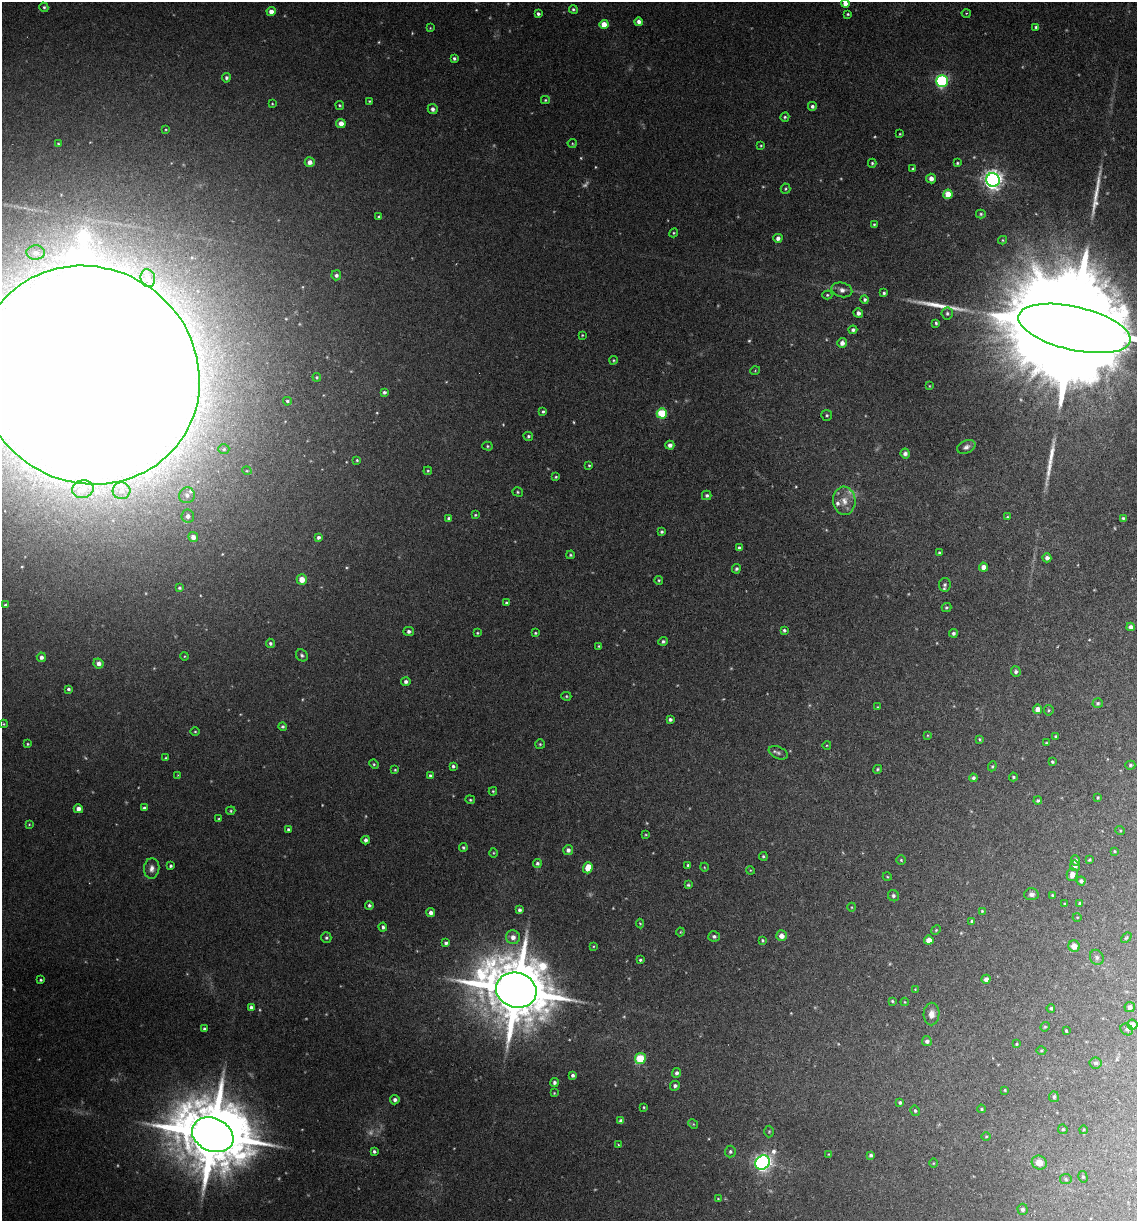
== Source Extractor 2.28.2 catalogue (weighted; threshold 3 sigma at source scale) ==
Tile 6 of 4 x 4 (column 2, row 2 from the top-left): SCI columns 1311-2445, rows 2449-3667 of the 5008 x 4899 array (HDU 1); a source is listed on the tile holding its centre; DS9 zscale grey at full resolution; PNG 1139 x 1223 px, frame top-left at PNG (2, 2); each listed source drawn as its Kron ellipse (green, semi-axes under 4 px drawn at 4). Nothing masked; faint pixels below the display range render black.
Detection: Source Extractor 2.28.2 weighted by HDU 2 'WHT'; one run over the whole footprint, this tile lists its part. Background 0.0299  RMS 0.0032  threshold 0.0133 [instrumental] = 3 sigma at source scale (4.09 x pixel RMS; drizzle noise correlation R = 1.36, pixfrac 0.8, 0.05/0.05 arcsec/px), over >= 5 px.
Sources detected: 308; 39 too faint to see at this stretch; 3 inside a brighter object's white glare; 3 long thin detections or spike segments (spike, bleed or trail) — neither listed nor drawn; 3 inside a brighter listed object's ellipse — not listed separately; the other 260 listed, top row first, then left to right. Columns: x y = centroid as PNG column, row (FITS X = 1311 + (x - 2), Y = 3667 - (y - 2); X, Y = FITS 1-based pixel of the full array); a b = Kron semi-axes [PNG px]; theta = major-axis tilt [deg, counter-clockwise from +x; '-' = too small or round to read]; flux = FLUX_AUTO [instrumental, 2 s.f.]
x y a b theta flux
845 3 4 4 - 2
44 7 5 4 - 0.48
573 9 4 4 - 0.54
271 11 4 4 - 2.1
966 13 4 3 - 0.25
538 14 3 3 - 0.78
848 14 4 3 - 0.41
639 22 4 4 - 1.4
604 24 4 4 - 5
1036 27 4 3 - 0.57
430 28 4 4 - 0.25
454 58 3 3 - 0.6
226 78 5 4 - 0.67
942 81 6 5 - 52
545 100 4 4 - 0.37
369 101 3 3 - 0.35
272 104 3 2 - 0.23
340 105 4 4 - 0.36
812 106 4 4 - 0.84
433 109 5 5 - 1.2
785 117 5 4 - 0.46
341 123 5 4 - 2
166 129 3 2 - 0.23
900 134 3 3 - 0.28
572 143 4 4 - 0.31
58 144 4 3 - 0.34
761 146 4 3 - 0.3
310 162 5 4 - 1.7
872 163 4 4 - 0.44
957 163 4 3 - 0.41
913 169 3 3 - 0.48
931 178 5 4 - 1.6
993 180 7 7 - 180
786 189 5 5 - 0.44
948 194 5 4 - 7.1
981 214 5 4 - 0.41
379 217 4 4 - 0.68
874 224 4 3 - 0.38
674 233 4 4 - 0.37
778 238 4 4 - 1.2
1003 240 4 4 - 0.34
36 252 9 7 2 1.4
336 275 5 5 - 0.84
148 278 9 7 -75 1.6
842 290 10 7 -14 1.6
884 293 4 3 - 0.57
827 295 5 4 - 0.46
865 299 4 4 - 0.61
858 313 5 4 - 1.2
947 313 6 5 - 0.61
936 323 4 3 - 0.49
1074 328 57 21 -13 28000
853 330 4 4 - 0.76
582 335 3 2 - 0.26
842 343 5 5 - 1.5
613 360 4 3 - 0.32
755 371 5 3 - 0.26
88 375 114 107 -36 3700
317 377 4 3 - 0.36
929 386 3 3 - 0.23
384 392 4 4 - 0.67
287 401 4 3 - 0.43
543 412 4 3 - 0.52
662 413 5 5 - 16
827 415 5 5 - 0.51
528 436 5 4 - 0.56
670 445 4 4 - 1.4
487 446 5 4 - 0.41
966 447 9 6 25 1.2
224 449 5 5 - 0.46
905 453 5 4 - 1.2
357 460 3 3 - 0.34
589 465 4 3 - 0.34
247 471 4 3 - 0.26
428 471 4 4 - 0.32
556 477 3 2 - 0.34
83 489 11 8 11 2.7
121 491 9 8 - 2
518 492 5 4 - 0.43
187 495 8 7 - 1.5
707 495 5 4 - 0.73
844 501 14 11 -84 3.4
475 515 4 3 - 0.36
188 516 6 6 - 1.5
1007 517 4 3 - 0.36
448 518 4 4 - 0.52
1123 518 4 3 - 0.49
662 532 4 4 - 0.52
193 537 5 5 - 2
318 537 4 4 - 0.85
739 548 4 3 - 0.74
939 553 4 3 - 0.51
570 555 4 4 - 0.42
1047 558 4 4 - 1.4
984 567 4 4 - 2
736 569 5 4 - 0.71
302 579 5 5 - 3.9
659 580 4 4 - 0.44
945 585 7 5 83 0.65
179 588 4 3 - 0.49
506 603 4 3 - 0.46
5 605 3 3 - 0.59
946 607 5 4 - 0.45
1131 627 4 4 - 1.3
784 630 4 3 - 0.55
409 631 5 4 - 0.82
477 633 4 3 - 0.33
535 633 4 3 - 0.37
953 633 4 4 - 0.68
663 641 4 4 - 0.56
270 643 5 4 - 0.71
599 646 4 3 - 0.38
302 655 6 5 - 0.72
185 656 4 3 - 0.24
41 657 4 4 - 1.2
99 663 5 5 - 1.6
1016 671 5 5 - 0.8
406 682 5 4 - 0.87
68 689 3 3 - 0.65
566 696 5 4 - 0.36
1098 703 5 5 - 0.56
878 707 3 3 - 0.23
1037 709 4 4 - 2.4
1049 710 5 5 - 0.39
670 719 4 3 - 0.79
4 724 4 4 - 0.3
283 726 4 4 - 0.58
195 732 4 3 - 0.29
928 735 4 3 - 0.22
1056 736 4 4 - 0.39
979 739 4 4 - 0.35
1046 743 4 3 - 0.27
28 744 3 3 - 0.34
540 744 5 5 - 0.39
827 745 4 3 - 0.25
778 753 10 6 -23 0.87
165 758 4 3 - 0.3
1052 762 3 3 - 0.44
374 764 5 4 - 0.42
1130 765 5 4 - 0.48
453 766 4 3 - 0.61
992 766 5 4 - 0.36
878 769 5 4 - 0.42
395 770 3 3 - 0.33
178 775 4 3 - 0.22
430 776 4 4 - 0.55
1013 777 4 4 - 0.49
973 778 4 4 - 0.78
493 791 4 3 - 0.34
1098 797 3 3 - 0.37
470 800 5 4 - 0.37
1038 801 4 4 - 0.5
144 808 4 4 - 0.75
78 809 4 4 - 1.6
231 811 5 4 - 0.39
219 819 4 2 - 0.25
29 824 4 3 - 0.27
288 829 3 3 - 0.5
1120 830 5 3 - 0.26
646 835 4 2 - 0.26
366 840 4 4 - 0.99
463 847 4 4 - 0.52
568 850 5 5 - 1.1
1115 851 4 4 - 0.31
493 853 5 3 - 0.28
763 856 4 4 - 0.43
901 860 5 5 - 0.39
1075 860 5 4 - 1.1
1089 860 4 3 - 0.38
537 863 4 4 - 0.64
688 865 3 3 - 0.57
171 866 4 4 - 0.58
1075 866 5 5 - 1.1
704 867 4 3 - 0.23
152 868 10 7 84 1.7
588 868 6 4 71 5.5
750 870 4 3 - 0.26
1072 874 6 5 - 2.1
887 877 4 3 - 0.24
1081 881 4 4 - 0.83
688 885 3 3 - 0.47
1031 894 7 6 - 1.1
1052 895 4 3 - 0.36
893 896 6 5 - 0.67
1080 903 4 4 - 0.73
1064 904 3 3 - 0.29
369 905 4 4 - 0.65
852 907 4 3 - 0.25
519 910 4 4 - 0.79
982 911 4 4 - 0.31
431 913 4 4 - 1.3
1077 917 4 3 - 0.21
972 921 3 3 - 0.65
640 923 5 4 - 0.31
383 927 4 4 - 0.71
936 930 5 4 - 0.34
680 932 4 4 - 0.28
714 936 6 5 - 0.78
781 936 5 5 - 2
513 937 7 7 - 2
326 938 5 5 - 0.6
1126 938 6 4 41 0.36
762 940 4 4 - 0.4
929 940 4 4 - 3.4
446 943 4 3 - 0.88
593 946 3 3 - 0.27
1074 946 6 5 - 2.3
1097 957 8 6 -59 0.84
640 960 3 3 - 0.45
986 979 4 4 - 1.6
41 980 3 3 - 0.39
915 989 4 3 - 0.24
516 990 20 17 -17 3200
892 1001 3 3 - 0.34
905 1002 4 4 - 0.24
251 1007 4 4 - 0.84
1130 1007 5 5 - 1.4
1051 1008 4 4 - 0.45
931 1014 11 8 88 1.9
1132 1025 5 5 - 2
1045 1027 5 4 - 0.37
204 1029 4 3 - 0.54
1127 1029 6 5 - 0.57
1066 1031 3 3 - 0.4
927 1041 5 5 - 0.91
1017 1044 3 3 - 0.3
1041 1050 5 3 - 0.3
640 1059 5 5 - 16
1096 1063 6 5 - 0.88
677 1073 5 4 - 0.96
573 1075 4 3 - 0.79
554 1083 4 4 - 0.76
675 1086 5 4 - 0.88
1005 1090 4 3 - 0.32
554 1093 3 3 - 0.26
1054 1097 5 5 - 0.63
395 1100 4 4 - 1.1
900 1102 3 3 - 0.58
644 1107 4 3 - 0.28
981 1109 4 4 - 0.4
915 1111 5 4 - 0.48
621 1121 4 4 - 1.2
693 1124 5 4 - 0.35
1063 1129 5 4 - 0.45
1083 1130 4 3 - 0.26
769 1131 6 5 - 0.38
213 1135 21 16 -25 3800
986 1136 5 3 - 0.3
618 1145 4 3 - 0.29
374 1151 4 3 - 0.59
730 1151 6 5 - 0.67
829 1154 4 2 - 0.22
871 1155 4 3 - 0.65
763 1162 7 6 - 130
1039 1162 8 7 - 3.3
933 1163 4 3 - 0.24
1083 1177 6 4 -75 0.48
1066 1179 6 5 - 0.51
718 1199 3 2 - 0.25
1022 1209 5 5 - 0.79
Isophote crosses this tile's border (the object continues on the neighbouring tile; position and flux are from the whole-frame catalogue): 3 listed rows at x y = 845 3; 1074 328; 88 375